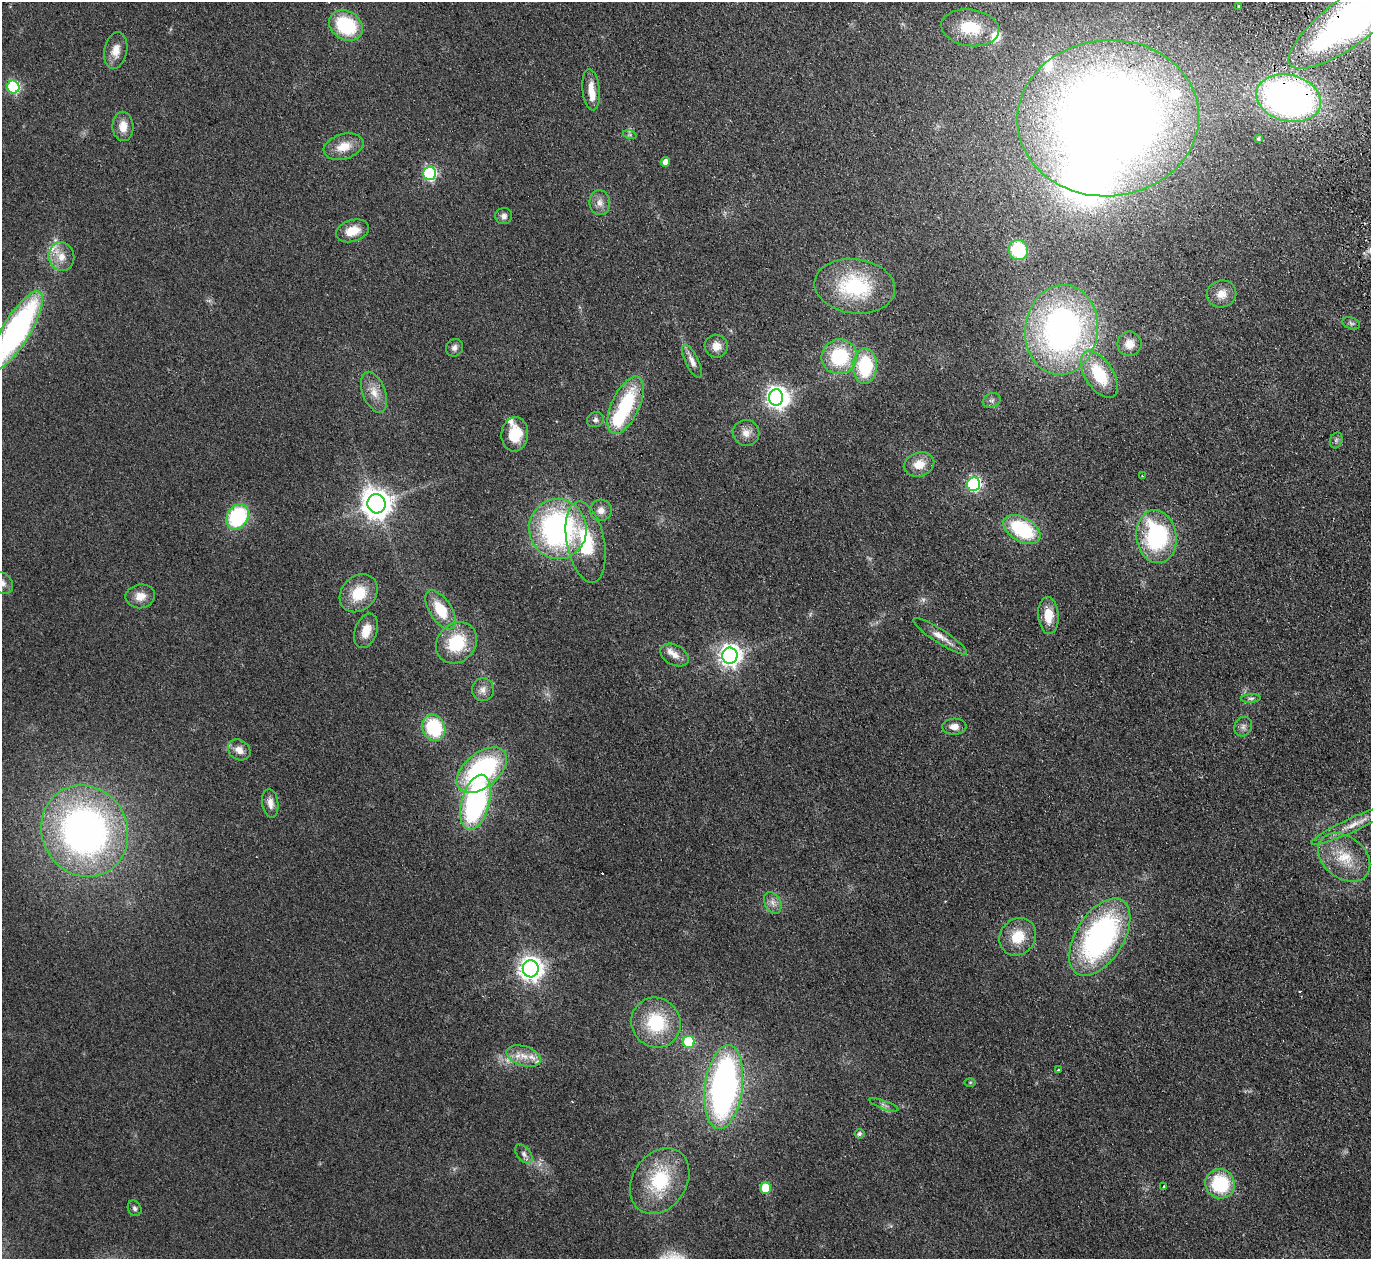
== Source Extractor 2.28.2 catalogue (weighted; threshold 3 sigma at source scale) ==
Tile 10 of 4 x 4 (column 2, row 3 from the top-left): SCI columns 1424-2792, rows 1562-2818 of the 5585 x 5508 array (HDU 1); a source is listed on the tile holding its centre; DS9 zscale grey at full resolution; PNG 1373 x 1261 px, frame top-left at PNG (2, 2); each listed source drawn as its Kron ellipse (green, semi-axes under 4 px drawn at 4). Shown black and unused: <1% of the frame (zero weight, under 2 of 3 exposures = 3% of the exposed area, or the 3 px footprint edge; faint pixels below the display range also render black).
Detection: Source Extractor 2.28.2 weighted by HDU 2 'WHT'; one run over the whole footprint, this tile lists its part. Background 0.0914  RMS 0.01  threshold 0.0452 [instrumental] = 3 sigma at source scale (4.5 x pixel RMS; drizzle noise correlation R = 1.50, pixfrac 1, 0.05/0.05 arcsec/px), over >= 5 px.
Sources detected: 104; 1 too faint to see at this stretch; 2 inside a brighter object's white glare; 2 cosmic-ray / hot-pixel residue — neither listed nor drawn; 9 inside a brighter listed object's ellipse — not listed separately; the other 90 listed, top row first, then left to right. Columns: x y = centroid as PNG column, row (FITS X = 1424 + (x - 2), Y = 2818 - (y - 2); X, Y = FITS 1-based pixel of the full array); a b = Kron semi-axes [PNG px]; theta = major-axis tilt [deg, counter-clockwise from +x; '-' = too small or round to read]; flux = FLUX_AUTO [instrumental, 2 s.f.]
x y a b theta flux
1239 7 3 3 - 5.2
1353 19 77 24 36 580
346 25 18 14 -33 62
970 28 29 18 -8 43
116 50 18 11 79 11
13 87 6 6 - 120
591 90 21 8 -84 13
1289 98 33 23 -14 420
1108 118 91 78 5 1400
123 126 14 10 -88 12
630 135 7 4 -18 1.7
1258 139 4 3 - 1.4
344 147 20 12 16 17
665 162 5 4 - 7
430 173 6 6 - 140
600 203 12 10 -82 7.1
504 216 8 8 - 4
352 231 17 10 18 16
1018 250 10 9 - 50
61 257 14 12 -74 13
855 286 40 27 -7 83
1221 294 15 13 17 11
1351 323 9 5 -19 2.3
1062 330 45 36 83 320
16 331 46 14 58 280
1129 344 12 12 - 11
716 346 12 11 - 9.5
454 348 9 8 - 4.3
839 357 18 17 - 63
692 361 18 6 -64 7.3
865 366 17 12 89 60
1099 375 26 14 -57 44
374 392 21 11 -69 13
776 397 8 7 - 540
992 400 9 7 20 3.2
625 405 31 14 65 74
595 420 9 7 25 3.1
746 433 13 13 - 8.7
515 434 17 13 84 25
1336 440 8 6 69 2.5
919 464 15 12 16 15
1142 476 4 2 - 0.95
974 484 7 6 - 180
376 504 9 9 - 1400
601 510 11 10 - 7
238 517 13 10 58 89
558 529 30 28 -77 240
1022 529 20 12 -30 75
1156 537 26 20 -82 110
586 542 41 18 -79 57
2 583 12 9 -44 5.9
359 593 21 16 46 30
140 596 15 12 8 11
440 610 22 11 -57 33
1048 615 18 10 -86 19
366 631 18 11 71 14
940 636 32 7 -33 11
456 643 22 19 45 47
674 655 15 10 -28 8.6
730 656 8 7 - 640
483 690 11 11 - 6.6
1251 698 10 4 4 2.1
954 727 12 8 4 7.7
1243 727 10 8 64 4.3
434 728 13 11 -66 64
239 750 12 9 -35 8.5
482 770 29 17 39 150
475 802 28 14 75 190
270 803 14 8 -82 7
1354 824 47 7 24 15
85 831 46 42 -62 410
1344 857 29 21 -38 34
773 903 11 8 -63 6
1018 937 20 17 52 25
1100 937 43 24 58 230
531 969 8 8 - 780
656 1023 25 24 - 58
689 1042 6 5 - 60
523 1056 18 10 -17 13
1059 1070 3 3 - 1.8
970 1082 6 4 0 1.1
724 1087 42 19 83 350
884 1105 15 3 -20 2.8
859 1134 5 4 - 2.5
524 1154 11 6 -50 3.9
660 1181 35 27 56 59
1220 1184 15 14 - 59
1164 1186 3 3 - 1
765 1188 6 5 - 32
135 1208 8 6 -61 2.5
Overlapping masked pixels (flux is a lower limit): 2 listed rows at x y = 1353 19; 1289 98
Isophote crosses this tile's border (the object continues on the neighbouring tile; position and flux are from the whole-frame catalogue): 4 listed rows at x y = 1353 19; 1108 118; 16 331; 2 583